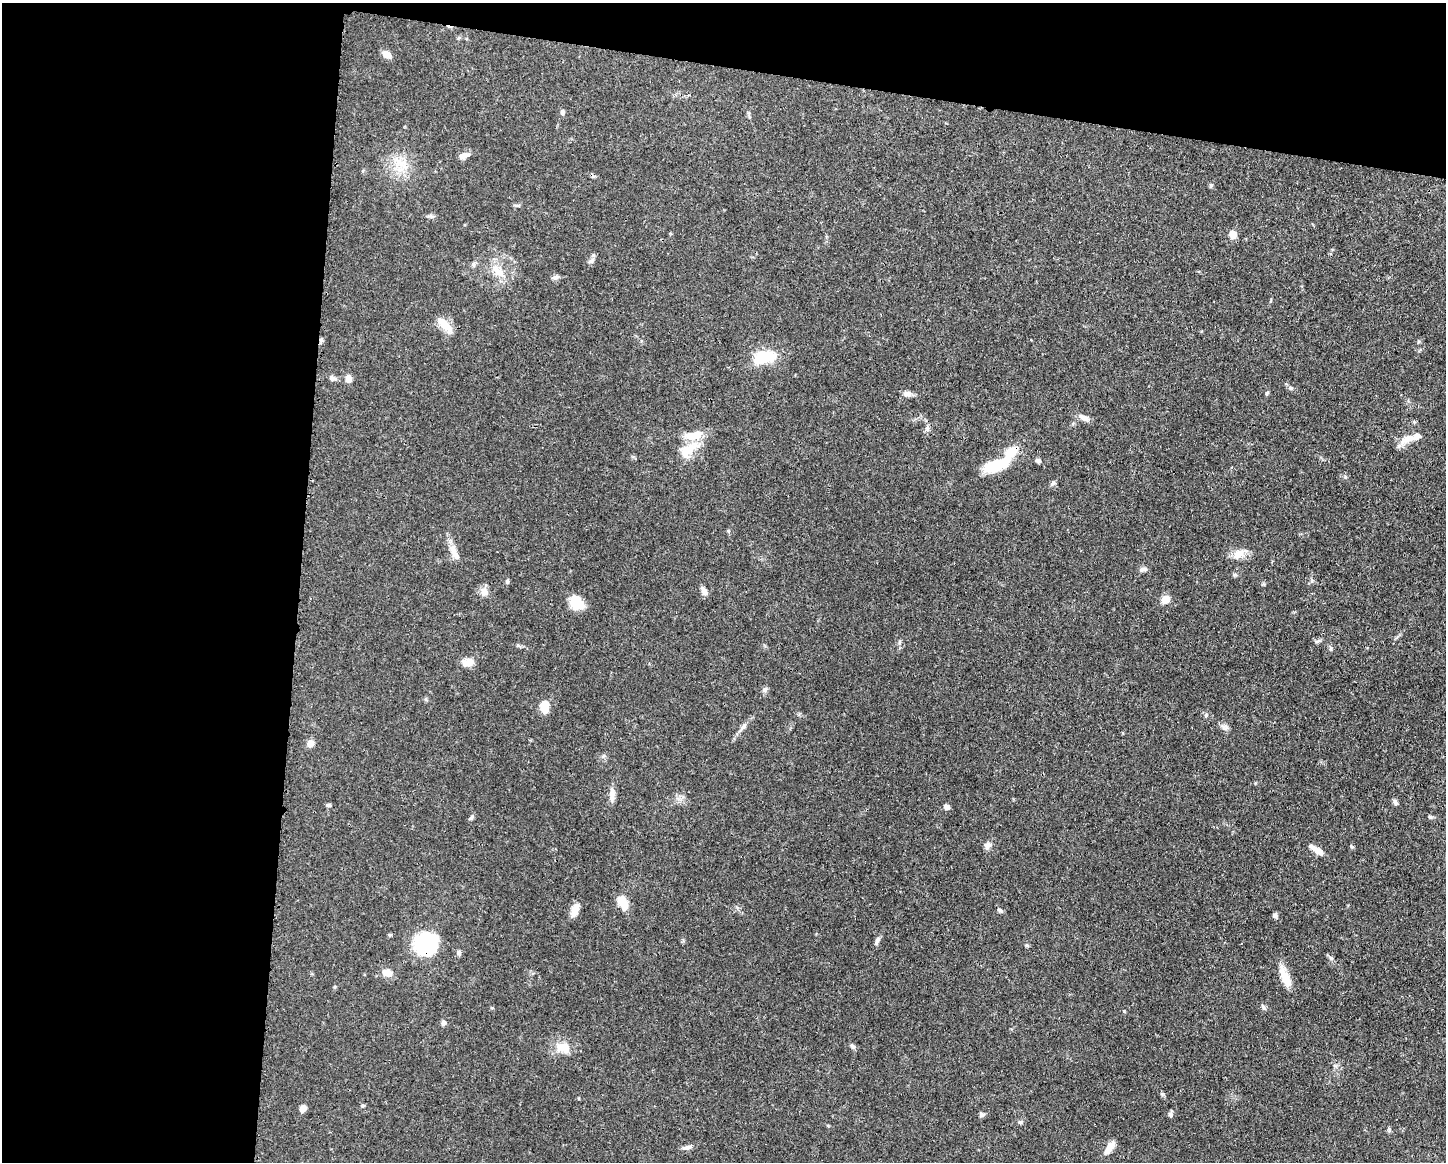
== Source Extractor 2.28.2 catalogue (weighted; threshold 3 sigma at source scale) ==
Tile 1 of 3 x 4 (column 1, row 1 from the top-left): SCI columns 116-1559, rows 3485-4644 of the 4676 x 4645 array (HDU 1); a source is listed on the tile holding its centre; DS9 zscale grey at full resolution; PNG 1448 x 1164 px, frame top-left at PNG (2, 3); no overlay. Shown black and unused: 27% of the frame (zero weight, under 3 of 4 exposures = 1% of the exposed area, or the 3 px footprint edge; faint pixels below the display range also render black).
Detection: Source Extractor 2.28.2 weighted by HDU 2 'WHT'; one run over the whole footprint, this tile lists its part. Background 0.0544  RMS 0.0032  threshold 0.0145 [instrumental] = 3 sigma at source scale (4.5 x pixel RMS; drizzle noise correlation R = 1.50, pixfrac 1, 0.05/0.05 arcsec/px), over >= 5 px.
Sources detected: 75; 1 inside a brighter object's white glare — not listed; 3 inside a brighter listed object's ellipse — not listed separately; the other 71 listed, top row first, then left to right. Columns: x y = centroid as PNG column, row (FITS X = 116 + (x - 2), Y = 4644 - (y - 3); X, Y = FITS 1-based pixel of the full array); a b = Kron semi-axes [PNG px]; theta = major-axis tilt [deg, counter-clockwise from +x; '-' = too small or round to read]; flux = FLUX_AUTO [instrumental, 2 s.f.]
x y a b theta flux
386 54 9 7 -31 2.7
562 112 7 5 86 0.77
463 156 12 7 18 1.9
403 165 19 6 -35 3
1211 185 6 4 44 0.43
1233 234 9 7 -77 2.8
592 261 10 5 48 0.93
473 264 6 5 - 0.56
499 272 20 11 -44 4.8
556 277 8 6 2 0.86
444 324 23 9 -45 4.2
321 340 6 4 1 0.54
764 357 27 14 11 11
332 378 9 6 -30 1
349 378 8 6 -76 2.2
1291 388 6 5 - 0.59
1267 393 5 4 - 0.42
907 394 10 7 -4 1.6
1084 418 14 7 -21 1.7
927 428 8 6 -89 0.93
1410 438 27 9 23 3.8
690 449 32 11 31 6.4
1011 452 24 12 46 6
1038 461 7 5 -12 0.77
994 466 24 12 12 10
1053 483 7 6 - 0.65
453 549 16 10 -65 3
1238 554 16 11 31 3.3
1143 569 11 5 8 0.95
1235 575 6 5 - 0.55
507 581 6 5 - 0.5
704 591 10 7 -58 1.5
484 592 11 9 -26 2
1166 599 10 8 35 3
576 603 15 12 -59 6.6
1330 648 6 6 - 0.65
468 662 15 9 6 2.9
765 690 7 6 - 0.75
545 706 13 8 -90 4.8
744 726 12 6 55 1.3
1225 727 13 6 -30 1.2
310 743 8 7 - 2
612 795 20 7 87 2.1
1395 802 8 6 -62 0.74
328 805 7 4 -9 0.53
946 807 6 5 - 1.4
471 818 9 4 39 0.64
988 845 11 8 59 1.3
1352 847 5 4 - 0.49
1319 851 13 7 -34 2.3
623 902 15 8 -65 6
575 910 15 8 71 2.6
1000 910 7 5 -27 0.64
1275 916 6 6 - 0.72
877 940 11 5 60 0.92
425 944 18 17 - 30
459 953 7 5 -83 0.73
1331 958 7 5 -47 0.65
387 973 14 10 -9 2.5
1285 977 28 9 -65 5.1
1263 1007 9 4 -53 0.65
443 1023 7 6 - 0.83
853 1046 8 5 -27 0.71
563 1047 20 14 -6 4.9
363 1106 6 4 19 0.41
303 1108 7 6 - 1.9
982 1115 7 6 - 0.72
1170 1115 8 5 -72 0.68
1020 1122 7 5 -1 0.63
687 1147 12 6 12 1.2
1109 1148 17 7 58 3
Overlapping masked pixels (flux is a lower limit): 3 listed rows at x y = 321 340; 1011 452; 425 944
Unlisted compact peaks at least as high as the median listed source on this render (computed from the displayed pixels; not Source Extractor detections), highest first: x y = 1124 1011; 1206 715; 1430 817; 1389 1129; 1345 477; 1312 581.